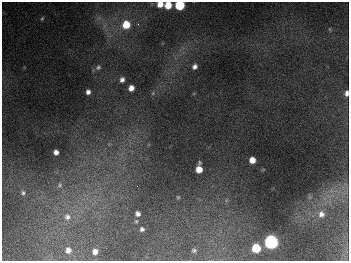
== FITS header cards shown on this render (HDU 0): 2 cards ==
NAXIS1  =                  347
NAXIS2  =                  259

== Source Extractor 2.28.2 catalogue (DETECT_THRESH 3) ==
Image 347 x 259 px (HDU 0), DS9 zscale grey, 1 PNG px = 1 image px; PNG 351 x 263 px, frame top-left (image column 1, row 259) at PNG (2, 2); no overlay
Background 673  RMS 50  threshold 151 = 3 sigma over >= 5 px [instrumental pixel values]
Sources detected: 30; all 30 listed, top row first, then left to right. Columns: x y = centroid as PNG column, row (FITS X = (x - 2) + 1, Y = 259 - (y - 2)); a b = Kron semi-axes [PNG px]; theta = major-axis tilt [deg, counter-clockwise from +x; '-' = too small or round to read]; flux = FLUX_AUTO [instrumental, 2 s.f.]
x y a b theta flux
160 4 6 5 - 4.0e+04
168 5 6 5 - 6.4e+04
179 5 6 6 - 2.5e+05
42 18 6 4 62 4.3e+03
138 24 4 4 - 4.6e+03
126 25 8 8 - 8.3e+04
330 29 6 4 -89 3.4e+03
98 67 8 7 - 9.9e+03
195 67 6 5 - 1.3e+04
122 80 6 5 - 1.3e+04
131 88 5 5 - 2.2e+04
88 92 5 5 - 1.3e+04
346 93 7 5 84 1.4e+04
56 152 5 5 - 1.5e+04
252 160 5 5 - 3.4e+04
199 162 5 3 - 5.1e+03
199 169 6 5 - 3.9e+04
60 185 9 7 80 1.2e+04
23 193 7 7 - 9.1e+03
178 197 5 4 - 4.0e+03
138 214 5 5 - 1.2e+04
321 214 9 9 - 2.0e+04
67 217 11 10 - 2.9e+04
136 221 5 5 - 4.5e+03
142 229 5 5 - 8.1e+03
271 242 7 7 - 1.1e+06
256 248 6 6 - 1.2e+05
68 250 6 6 - 1.9e+04
194 250 4 4 - 5.3e+03
95 251 5 5 - 2.0e+04
At the frame edge (FLAGS 8, measured only in part): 4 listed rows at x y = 160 4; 168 5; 179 5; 346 93